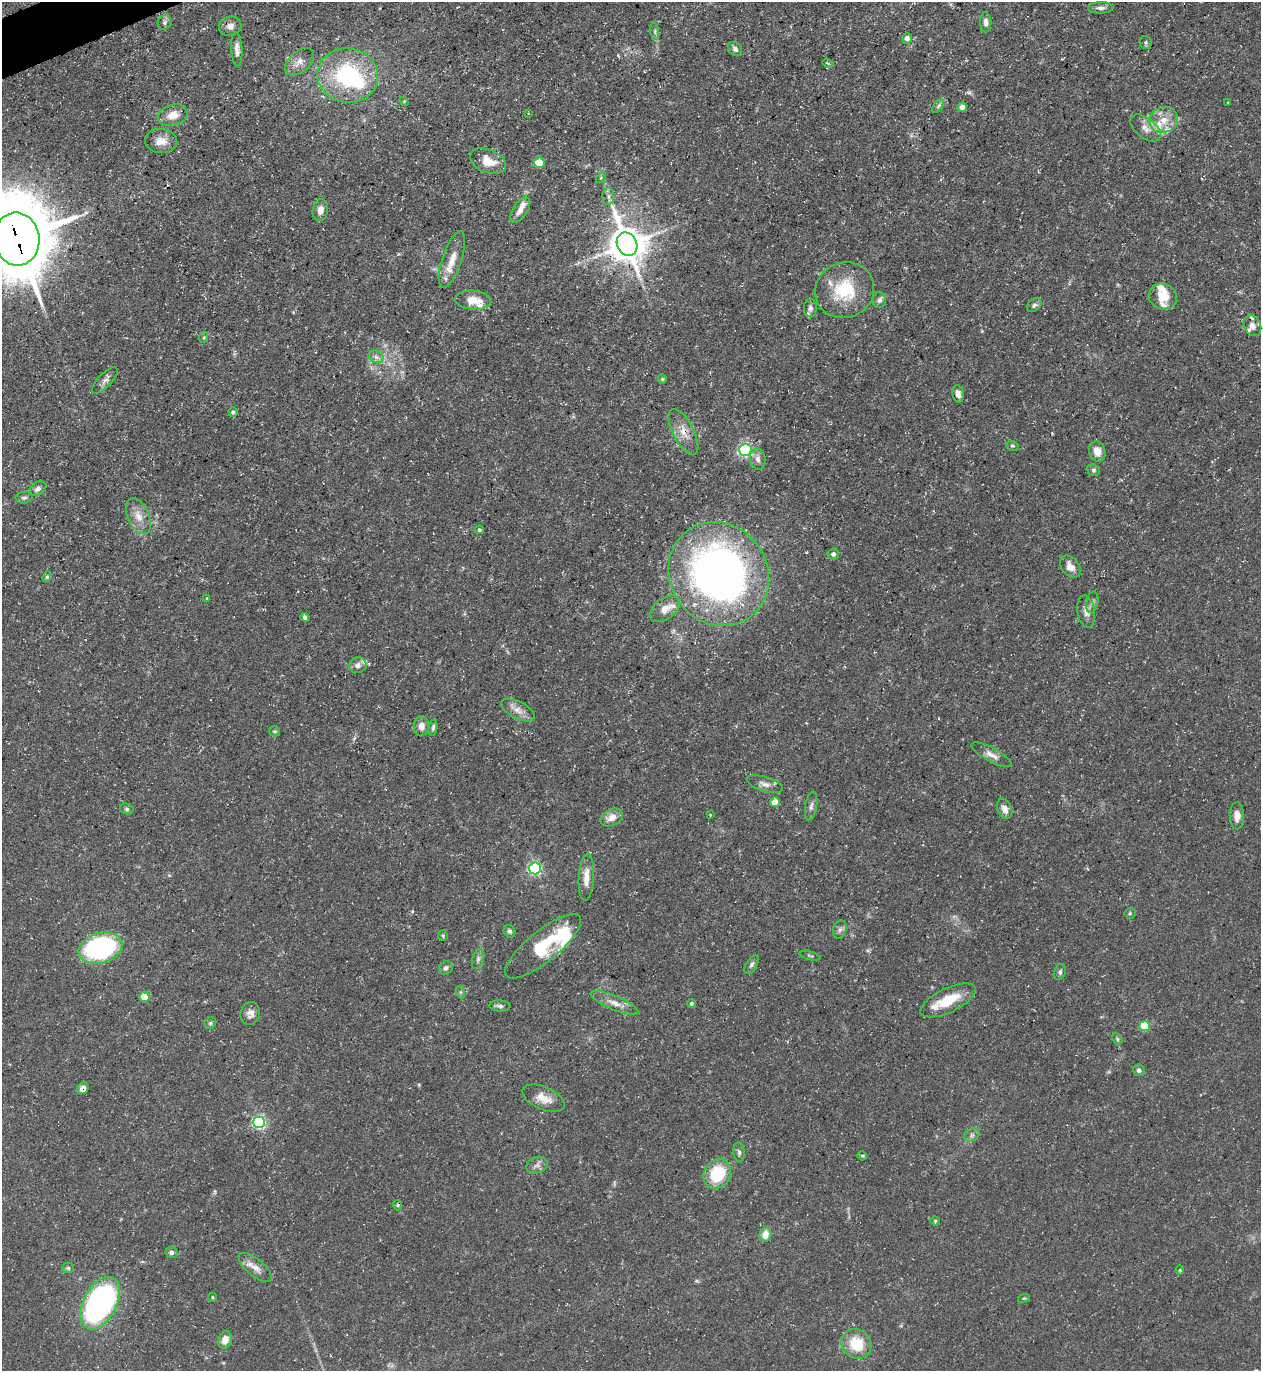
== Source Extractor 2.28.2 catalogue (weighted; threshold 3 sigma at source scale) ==
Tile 11 of 4 x 4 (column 3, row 3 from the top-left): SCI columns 2667-3925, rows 1371-2739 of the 5462 x 5478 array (HDU 1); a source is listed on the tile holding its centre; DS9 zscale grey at full resolution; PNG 1263 x 1373 px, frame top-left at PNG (2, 2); each listed source drawn as its Kron ellipse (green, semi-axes under 4 px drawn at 4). Shown black and unused: <1% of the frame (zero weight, under 3 of 5 exposures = <1% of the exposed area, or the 3 px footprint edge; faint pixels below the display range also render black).
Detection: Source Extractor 2.28.2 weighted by HDU 2 'WHT'; one run over the whole footprint, this tile lists its part. Background 0.0725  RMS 0.0047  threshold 0.0211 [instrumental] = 3 sigma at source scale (4.5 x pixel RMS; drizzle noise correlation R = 1.50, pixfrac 1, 0.05/0.05 arcsec/px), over >= 5 px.
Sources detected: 134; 1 inside a brighter object's white glare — neither listed nor drawn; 13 inside a brighter listed object's ellipse — not listed separately; the other 120 listed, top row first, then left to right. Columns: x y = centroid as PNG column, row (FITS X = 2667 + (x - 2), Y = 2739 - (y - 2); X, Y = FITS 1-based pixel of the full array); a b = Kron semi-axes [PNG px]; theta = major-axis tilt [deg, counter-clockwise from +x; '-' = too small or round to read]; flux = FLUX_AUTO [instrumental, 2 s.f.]
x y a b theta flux
1101 8 13 5 0 1.8
165 22 7 6 - 1.4
986 22 10 5 -88 2.1
230 26 11 9 14 2.8
655 31 8 4 -82 1.1
907 38 5 5 - 2.6
1146 42 7 6 - 0.99
237 49 17 5 -86 2.7
735 49 7 6 - 1.7
300 62 17 10 42 4.1
828 63 5 3 - 0.54
348 76 30 27 -7 50
404 101 5 4 - 0.44
1228 102 2 2 - 0.28
938 106 8 4 54 0.97
962 107 5 4 - 4.2
528 113 3 2 - 0.36
173 115 15 10 16 5.7
1164 120 14 12 23 7.2
1145 128 18 10 -38 4.5
161 141 16 12 -6 4.7
488 161 19 11 -22 7.6
539 163 5 5 - 21
601 178 6 3 46 0.55
608 196 8 6 89 1.8
320 210 11 7 80 2.9
520 210 14 7 58 4
17 239 26 23 -83 3900
627 244 12 10 -65 1200
452 260 30 9 71 7
845 290 30 27 24 24
1163 297 14 12 -26 7.4
473 300 18 9 -5 7.7
879 300 8 7 - 1.7
1034 305 8 6 41 1.4
810 308 9 6 90 1.6
1252 326 11 8 -61 2.9
204 337 5 3 - 0.6
376 357 8 6 -23 1.7
662 379 5 4 - 0.57
105 380 17 6 46 2.5
958 394 8 6 -79 2.4
233 412 5 4 - 0.84
683 432 25 10 -62 6.2
1012 446 6 4 -19 0.7
745 450 6 6 - 81
1097 451 10 8 -73 4.8
758 459 11 7 -83 2.3
1093 470 7 5 -23 0.97
38 489 9 6 31 2.1
24 498 8 5 7 1.2
138 516 19 10 -65 5.7
480 530 4 4 - 0.77
833 554 6 5 - 1.5
1070 567 12 8 -51 3.9
719 574 53 49 -56 280
47 577 5 4 - 0.69
207 598 4 3 - 0.38
1092 602 11 6 78 1.6
665 609 17 10 38 5.7
1086 612 16 8 -80 3.3
305 617 4 4 - 1.7
358 665 9 7 19 2.4
518 710 18 8 -27 4.1
421 726 10 7 86 3.4
433 727 8 4 80 0.99
275 731 5 5 - 0.75
991 755 22 7 -28 3.6
765 784 18 7 -17 3
775 802 5 5 - 8.7
811 806 14 6 81 2
127 809 7 5 -16 0.82
1005 809 10 7 -67 3.4
710 815 3 2 - 0.52
1237 816 13 7 -89 3.5
612 817 12 8 25 4.6
535 868 6 6 - 87
586 877 23 7 86 6.1
1130 913 5 5 - 0.71
840 929 9 6 73 1.6
510 931 6 5 - 1
443 936 5 4 - 0.61
543 946 47 15 39 25
101 948 22 15 16 78
810 956 11 2 -15 0.61
478 959 10 6 75 1.5
752 964 10 5 60 1.3
446 968 7 6 - 1.5
1060 972 8 5 72 1.1
460 992 6 4 -71 0.74
144 997 5 5 - 8.7
948 1000 30 12 25 14
614 1003 25 7 -23 4.8
691 1003 4 4 - 0.69
500 1006 10 5 -5 1.5
250 1013 11 9 76 2.8
210 1023 6 5 - 0.83
1145 1026 5 5 - 25
1117 1039 6 4 -62 0.71
1139 1070 6 5 - 1.4
83 1088 6 5 - 2.8
544 1098 22 11 -23 6.1
259 1122 6 6 - 83
972 1135 8 6 26 1.3
739 1152 10 5 -84 1.3
862 1156 5 4 - 0.66
537 1165 11 8 20 2.2
717 1174 15 13 55 21
397 1205 5 3 - 0.46
935 1221 5 4 - 0.6
765 1234 7 6 - 5.1
171 1252 6 5 - 1.4
68 1268 6 5 - 0.97
255 1268 20 8 -39 4.4
1180 1270 4 4 - 0.47
212 1297 4 3 - 0.51
1024 1298 6 3 17 0.52
100 1303 28 16 61 160
225 1340 9 6 72 4.3
856 1344 16 14 -44 14
Overlapping masked pixels (flux is a lower limit): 3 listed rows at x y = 17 239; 627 244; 83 1088
Isophote crosses this tile's border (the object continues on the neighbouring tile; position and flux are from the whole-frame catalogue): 1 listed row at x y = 17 239